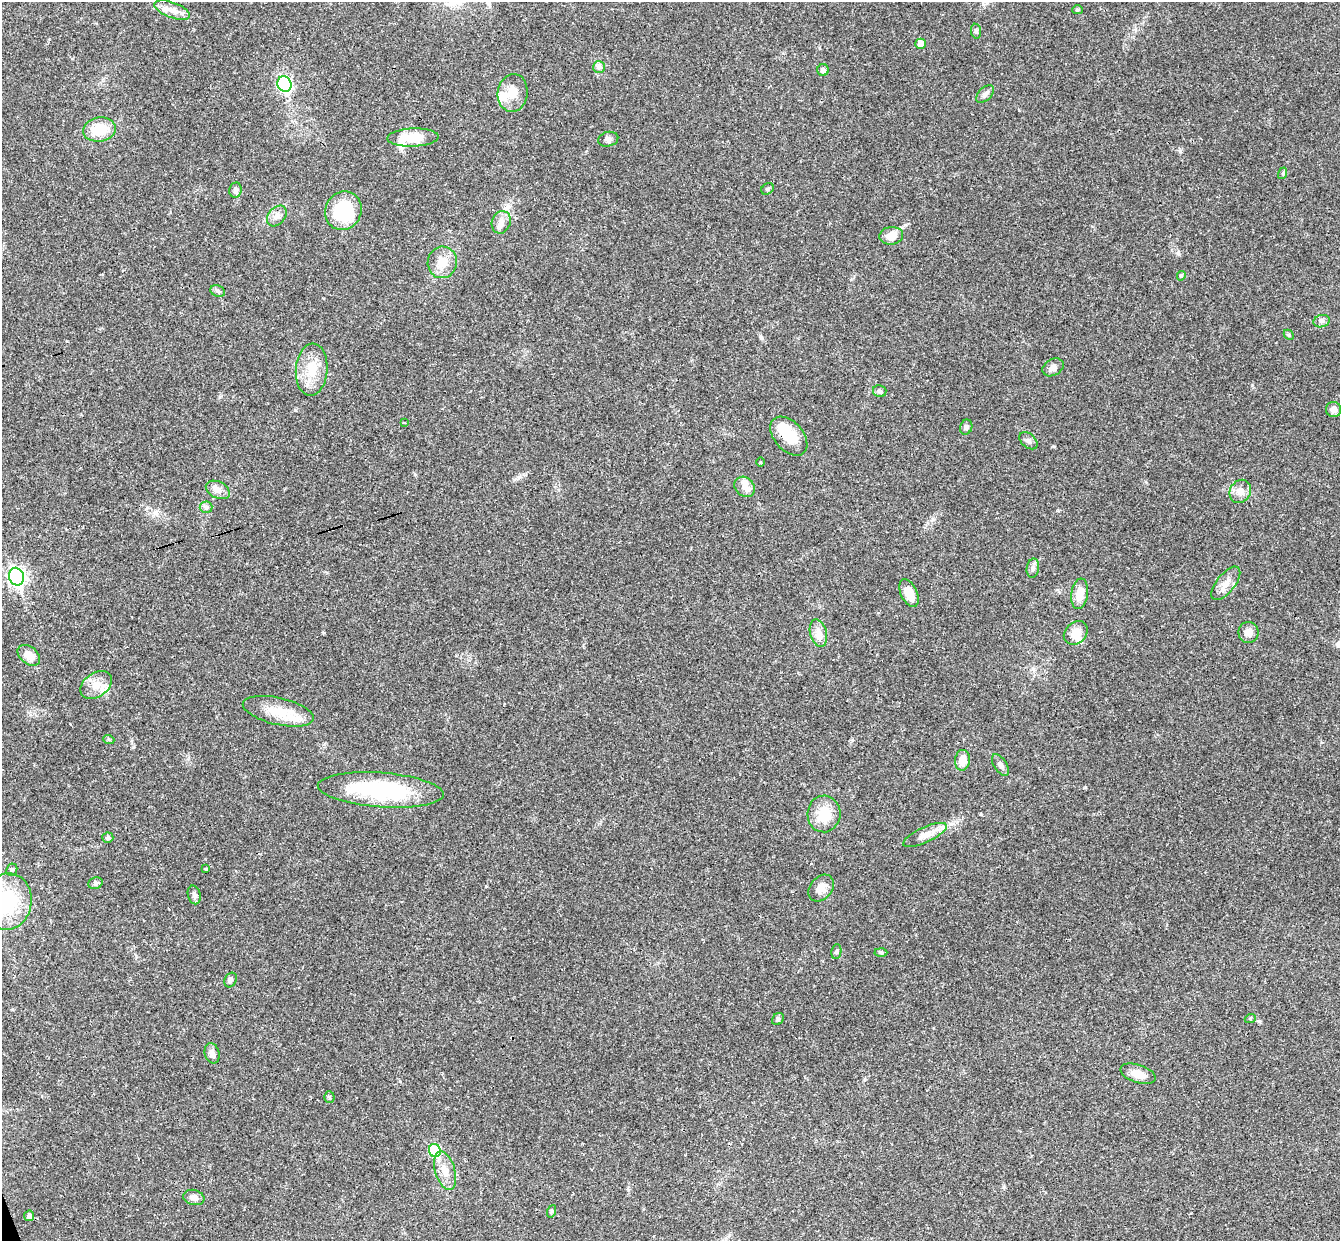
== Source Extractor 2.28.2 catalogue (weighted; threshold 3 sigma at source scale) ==
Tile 7 of 4 x 4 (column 3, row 2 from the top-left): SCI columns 2736-4073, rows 2773-4011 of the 5468 x 5422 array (HDU 1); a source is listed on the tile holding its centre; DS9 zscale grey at full resolution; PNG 1342 x 1243 px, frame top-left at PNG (2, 2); each listed source drawn as its Kron ellipse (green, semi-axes under 4 px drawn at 4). Shown black and unused: <1% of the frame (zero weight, under 3 of 4 exposures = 6% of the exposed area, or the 3 px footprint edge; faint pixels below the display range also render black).
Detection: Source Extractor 2.28.2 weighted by HDU 2 'WHT'; one run over the whole footprint, this tile lists its part. Background 0.0399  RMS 0.0027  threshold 0.0121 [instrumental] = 3 sigma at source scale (4.5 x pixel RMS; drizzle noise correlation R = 1.50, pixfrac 1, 0.05/0.05 arcsec/px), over >= 5 px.
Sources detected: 80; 2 inside a brighter object's white glare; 1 cosmic-ray / hot-pixel residue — neither listed nor drawn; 3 inside a brighter listed object's ellipse — not listed separately; the other 74 listed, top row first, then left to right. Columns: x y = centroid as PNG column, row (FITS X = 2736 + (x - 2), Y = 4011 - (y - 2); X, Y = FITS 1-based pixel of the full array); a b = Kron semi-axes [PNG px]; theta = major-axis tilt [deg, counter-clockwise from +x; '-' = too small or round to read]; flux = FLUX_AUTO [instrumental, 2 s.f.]
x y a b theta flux
172 10 19 7 -21 2.4
1077 10 5 4 - 0.38
976 31 7 5 -81 0.55
921 44 5 5 - 2.3
599 67 6 6 - 0.64
823 70 6 5 - 0.94
284 84 8 7 - 40
513 93 19 15 82 3.8
985 94 11 6 45 1
99 129 16 12 10 6.4
413 138 25 9 2 6.7
608 139 10 7 14 0.92
1283 173 6 4 73 0.35
767 189 7 5 35 0.44
235 190 7 6 - 0.77
343 211 20 18 62 17
277 216 11 8 50 1.5
501 222 11 9 71 1.8
891 236 12 8 6 3.1
442 262 16 14 79 3.8
1181 276 5 4 - 0.5
218 291 7 5 -21 0.62
1322 321 8 6 15 0.76
1289 335 6 4 -47 0.36
1053 367 11 8 30 1.4
312 370 26 16 86 6.3
880 391 7 6 - 0.6
1333 410 7 7 - 1.6
404 423 4 3 - 0.34
966 427 7 6 - 0.73
789 436 23 14 -48 6.7
1028 441 10 7 -41 0.86
760 462 5 3 - 0.23
745 487 11 9 -45 1.9
218 490 13 8 -26 1.6
1240 491 12 10 57 1.9
206 507 6 6 - 0.59
1033 568 9 6 80 0.87
16 577 9 7 -69 82
1226 583 20 9 51 2.4
909 593 14 8 -65 3.8
1080 594 15 8 82 3.3
1248 632 10 10 - 1.8
818 633 14 8 -75 2
1076 633 13 10 44 4.1
29 655 13 8 -39 2.5
96 685 17 12 34 3.2
278 711 36 13 -13 6.9
109 740 5 3 - 0.35
962 760 10 7 85 2.6
1000 765 12 6 -56 1
381 790 63 17 -4 27
824 814 18 16 84 6.4
925 835 24 7 24 2.6
108 838 5 5 - 0.74
206 869 3 3 - 0.44
12 870 6 5 - 0.57
95 883 7 5 20 0.6
821 888 15 11 50 2.4
194 895 9 6 -76 0.81
7 902 28 24 80 20
836 952 8 5 82 0.5
881 952 6 4 -2 0.4
231 980 8 5 65 0.72
778 1019 7 5 47 0.46
1250 1019 5 3 - 0.29
212 1053 10 7 -75 1.5
1138 1074 18 9 -18 2.8
329 1097 5 5 - 0.46
435 1151 7 6 - 17
445 1171 20 10 -73 3.2
194 1197 10 7 -12 1.3
552 1211 6 4 71 0.37
29 1216 5 5 - 0.77
Overlapping masked pixels (flux is a lower limit): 1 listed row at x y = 789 436
Isophote crosses this tile's border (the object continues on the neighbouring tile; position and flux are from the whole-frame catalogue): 1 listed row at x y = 7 902
Unlisted compact peaks at least as high as the median listed source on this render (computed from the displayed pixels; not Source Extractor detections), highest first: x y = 1180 151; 295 410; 1259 1021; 1178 253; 67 341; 1085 787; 1054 446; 324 633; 761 337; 133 747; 852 740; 519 477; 1252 385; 486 886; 951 824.